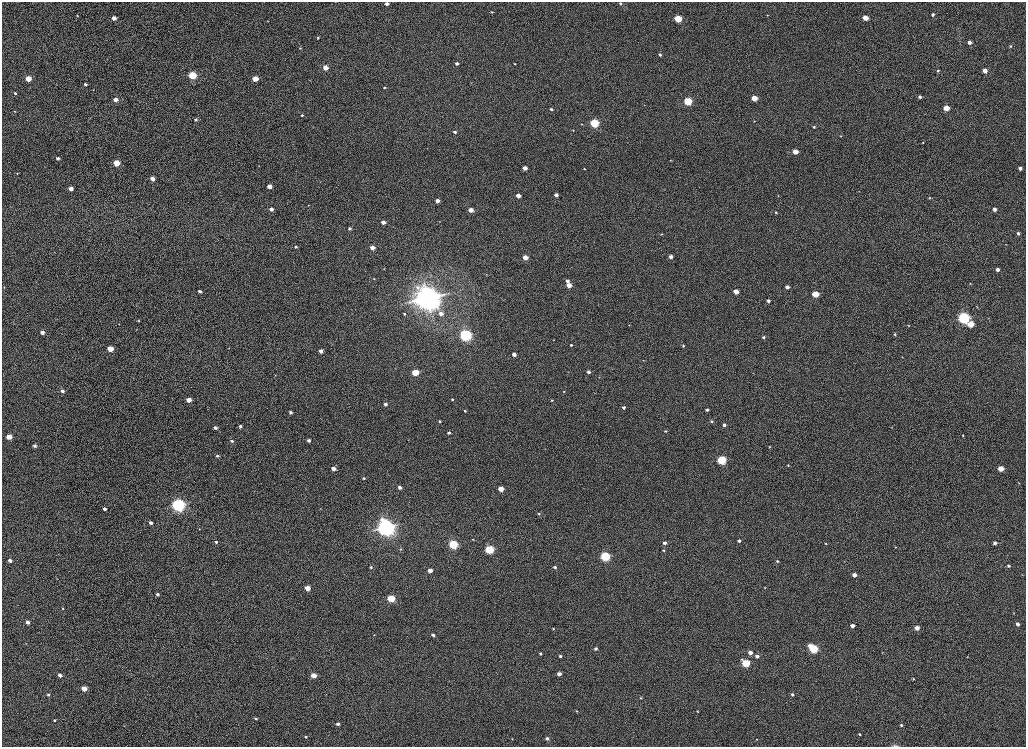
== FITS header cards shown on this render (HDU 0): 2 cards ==
NAXIS1  =                 2048
NAXIS2  =                 1489

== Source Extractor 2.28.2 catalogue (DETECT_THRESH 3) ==
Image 2048 x 1489 px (HDU 0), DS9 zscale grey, zoomed out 1/2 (1 PNG px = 2 x 2 image px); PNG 1028 x 749 px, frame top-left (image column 1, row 1489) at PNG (2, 2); no overlay
Background 1020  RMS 3.7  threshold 11.2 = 3 sigma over >= 5 px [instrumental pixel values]
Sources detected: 219; all 219 listed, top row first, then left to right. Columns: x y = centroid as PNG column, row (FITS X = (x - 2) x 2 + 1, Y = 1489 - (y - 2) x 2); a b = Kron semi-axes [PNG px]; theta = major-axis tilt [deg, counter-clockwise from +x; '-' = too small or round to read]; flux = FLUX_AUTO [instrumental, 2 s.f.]
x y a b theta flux
620 3 3 3 - 920
387 4 3 3 - 3000
492 12 3 3 - 880
933 14 3 3 - 1800
767 15 3 2 - 370
77 16 3 2 - 360
114 18 3 3 - 5200
865 18 4 3 - 10000
678 19 4 3 - 34000
267 21 3 2 - 240
318 38 3 3 - 750
969 42 3 3 - 3900
1010 46 3 2 - 800
300 48 3 2 - 580
660 55 4 3 - 1600
457 63 4 3 - 2300
515 64 4 3 - 660
325 67 3 3 - 8600
938 70 3 3 - 1000
985 71 3 3 - 7500
192 75 4 3 - 52000
28 79 4 3 - 13000
255 79 3 3 - 15000
310 80 3 2 - 210
471 83 3 2 - 330
85 84 3 3 - 1600
384 87 4 3 - 1100
93 90 3 2 - 410
15 93 4 3 - 1100
920 97 3 3 - 2000
754 98 3 3 - 16000
115 100 3 3 - 6400
688 101 4 3 - 56000
946 108 4 3 - 17000
551 109 3 3 - 1600
14 111 3 2 - 510
302 115 3 3 - 860
195 119 4 3 - 1300
754 121 3 3 - 490
594 123 4 4 - 79000
582 124 3 2 - 410
814 127 3 2 - 880
573 130 3 3 - 480
76 131 2 2 - 240
455 132 4 3 - 1900
841 136 3 2 - 420
923 143 2 2 - 420
795 151 3 3 - 11000
58 158 3 3 - 2200
670 160 3 2 - 390
117 163 4 3 - 24000
259 166 3 2 - 260
525 168 3 3 - 6600
1020 168 3 3 - 2200
584 169 3 2 - 540
17 173 3 3 - 550
152 178 4 3 - 4900
269 186 3 3 - 6800
71 188 3 3 - 7200
518 195 3 3 - 7100
556 195 3 3 - 4200
778 196 3 2 - 320
929 198 3 3 - 580
437 201 3 3 - 3900
308 205 3 2 - 270
271 209 3 3 - 4500
994 209 3 3 - 3300
471 210 4 3 - 8600
776 213 3 3 - 710
439 221 3 2 - 190
383 222 4 3 - 4500
350 229 4 3 - 1500
1018 233 3 3 - 2100
661 234 3 3 - 540
1006 244 3 2 - 340
296 247 4 3 - 1300
372 247 3 3 - 6800
525 257 3 3 - 9600
671 257 3 3 - 3300
384 269 3 2 - 340
997 269 3 3 - 3100
486 274 3 2 - 290
374 279 3 2 - 470
567 281 4 3 - 2700
970 283 3 2 - 440
569 285 3 3 - 9100
4 287 2 2 - 320
787 287 3 3 - 3500
200 291 3 3 - 2400
736 291 3 3 - 10000
815 294 4 3 - 26000
427 298 10 8 -15 930000
768 300 3 3 - 2200
976 307 3 2 - 400
441 313 5 4 - 4400
404 314 3 3 - 980
964 318 4 4 - 230000
138 321 3 3 - 490
119 324 2 2 - 270
970 324 4 3 - 17000
629 325 3 2 - 340
908 326 3 3 - 490
42 332 4 3 - 4400
895 334 3 3 - 900
465 335 4 4 - 260000
763 337 3 3 - 1300
571 345 4 3 - 1100
683 346 3 3 - 670
110 349 4 3 - 18000
321 351 3 3 - 3500
514 354 4 3 - 3400
902 357 3 2 - 290
643 360 3 2 - 330
415 372 4 3 - 28000
589 372 3 3 - 2800
275 375 3 2 - 390
62 391 3 3 - 2900
564 391 3 3 - 470
452 399 3 3 - 890
189 400 3 3 - 8800
552 400 3 3 - 630
385 404 3 3 - 2700
624 407 3 3 - 1800
707 410 3 3 - 1900
465 411 3 3 - 760
291 412 3 3 - 1800
440 421 3 3 - 1000
711 421 3 3 - 1300
724 425 3 3 - 2200
240 426 3 2 - 1500
215 428 3 3 - 2900
665 431 3 3 - 660
449 433 3 3 - 1500
963 435 3 2 - 580
9 437 4 3 - 12000
309 440 3 3 - 2300
232 441 3 3 - 1100
35 446 3 3 - 2100
769 447 3 2 - 500
217 456 3 3 - 1100
722 460 4 4 - 86000
788 465 3 3 - 630
1001 468 3 3 - 13000
333 469 3 3 - 4400
364 478 3 3 - 1000
1019 483 3 2 - 470
400 487 3 3 - 3200
501 489 4 3 - 11000
178 505 4 4 - 330000
104 509 3 3 - 2200
539 514 3 3 - 700
150 523 3 3 - 2700
386 527 5 4 - 910000
199 529 3 2 - 370
473 539 3 3 - 650
739 541 3 3 - 2300
216 542 4 3 - 1200
665 543 4 3 - 2800
826 543 3 3 - 690
995 543 4 4 - 2500
453 544 4 4 - 80000
896 547 4 2 - 430
401 549 3 2 - 510
489 549 4 4 - 65000
663 550 3 3 - 910
605 556 4 4 - 100000
10 560 3 3 - 3400
777 561 4 3 - 1100
1009 566 4 4 - 1800
371 567 3 3 - 1000
555 567 4 3 - 1600
430 570 3 3 - 5900
1022 574 3 2 - 420
854 575 3 3 - 5500
765 587 3 3 - 410
307 588 4 3 - 11000
157 594 3 3 - 2000
391 598 4 3 - 39000
63 608 3 3 - 670
27 622 4 3 - 4000
1017 624 3 3 - 3500
852 626 3 3 - 4100
553 628 4 3 - 770
917 628 3 3 - 6900
374 635 3 2 - 470
433 635 4 3 - 2300
26 644 3 3 - 370
810 646 4 3 - 5900
596 649 3 3 - 2100
813 649 4 4 - 67000
882 652 3 2 - 320
540 653 4 3 - 1400
750 653 4 3 - 5100
560 656 3 3 - 1400
757 656 4 4 - 2500
967 657 3 2 - 380
77 659 3 3 - 450
745 663 4 4 - 41000
559 674 4 3 - 4900
60 675 4 3 - 3700
313 675 4 3 - 9500
913 679 3 3 - 730
84 688 3 3 - 12000
792 694 4 3 - 1900
48 695 4 3 - 1600
641 698 3 3 - 540
576 711 3 2 - 500
697 711 3 3 - 600
256 719 3 3 - 1000
54 720 3 3 - 920
338 724 3 3 - 2600
901 725 4 3 - 1400
124 726 3 2 - 310
860 734 3 2 - 980
306 737 3 2 - 910
547 738 3 3 - 1900
512 739 2 2 - 380
756 739 3 3 - 510
895 746 10 3 -1 1300
At the frame edge (FLAGS 8, measured only in part): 3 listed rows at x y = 620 3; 387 4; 895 746

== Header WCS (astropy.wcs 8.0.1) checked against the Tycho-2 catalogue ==
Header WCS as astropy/WCSLIB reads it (CRVAL/CRPIX/CD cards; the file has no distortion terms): RA---TAN/DEC--TAN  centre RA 23:47:27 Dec +44:58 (356.86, +44.97 deg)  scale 0.396 arcsec/px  FOV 13.5' x 9.8'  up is +165 deg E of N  parity normal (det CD < 0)
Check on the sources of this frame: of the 60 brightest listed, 5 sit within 1.5 arcsec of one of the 7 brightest Tycho-2 stars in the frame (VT <= 12.61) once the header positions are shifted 1.20 arcsec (0.55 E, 1.07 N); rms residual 0.40 arcsec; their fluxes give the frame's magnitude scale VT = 25.63 - 2.5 log10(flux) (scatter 0.39 mag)
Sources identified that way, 5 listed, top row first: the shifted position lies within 1.5 arcsec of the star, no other Tycho-2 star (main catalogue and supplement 1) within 3.0 arcsec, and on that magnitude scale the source's flux lands within +1.5 / -3 mag of the star's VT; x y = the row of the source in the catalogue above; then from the Tycho-2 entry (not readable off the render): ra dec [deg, ICRS J2000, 3 dp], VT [Tycho-2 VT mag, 2 dp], TYC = Tycho-2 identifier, HIP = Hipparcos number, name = IAU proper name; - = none
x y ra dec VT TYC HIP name
427 298 356.842 +44.949 9.56 3244-759-1 117321 -
964 318 357.001 +44.984 12.61 3244-174-1 - -
465 335 356.850 +44.960 11.53 3244-694-1 - -
178 505 356.750 +44.979 11.92 3244-1110-1 - -
386 527 356.811 +44.996 10.73 3244-142-1 - -